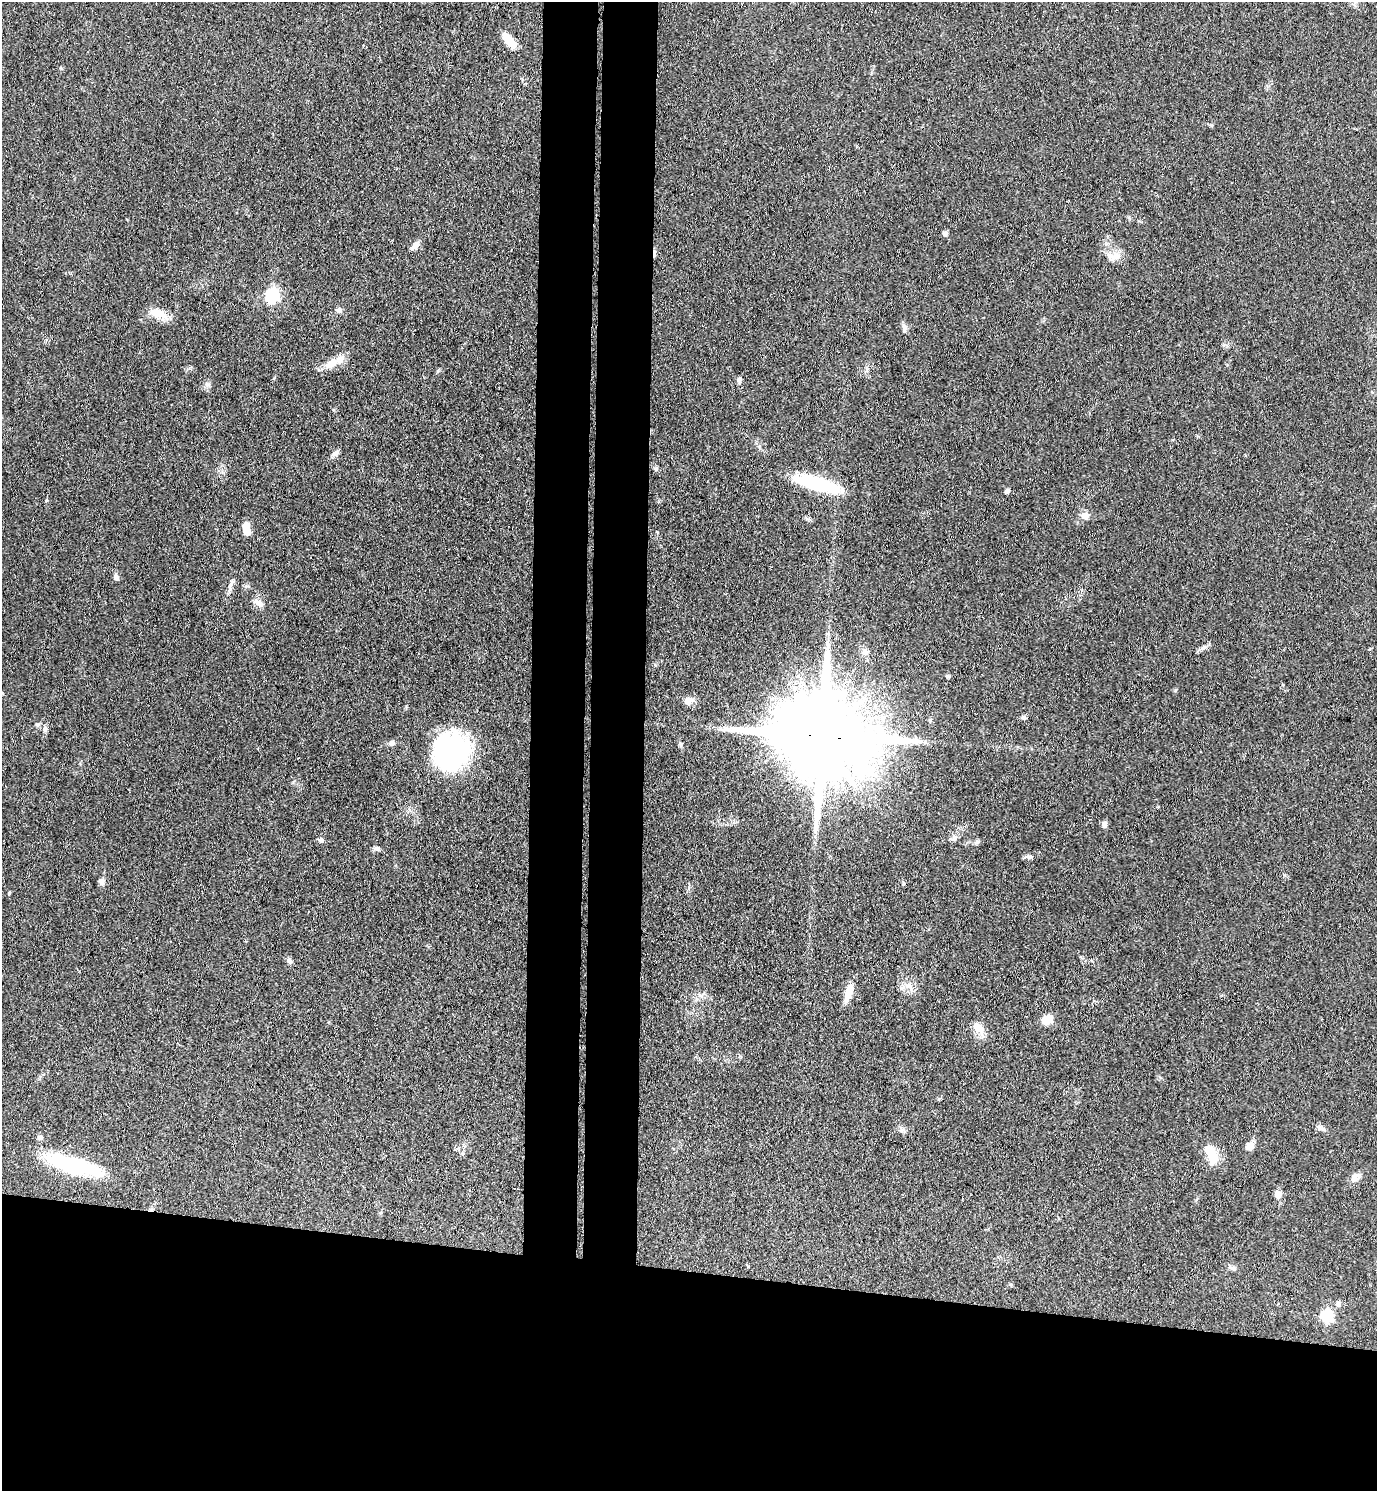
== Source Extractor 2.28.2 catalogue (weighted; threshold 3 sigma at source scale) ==
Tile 8 of 3 x 3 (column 2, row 3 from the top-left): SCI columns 1643-3017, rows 7-1495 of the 4553 x 4479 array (HDU 1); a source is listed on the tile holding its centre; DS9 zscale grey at full resolution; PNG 1379 x 1493 px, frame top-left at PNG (2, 2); no overlay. Shown black and unused: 21% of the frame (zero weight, under 3 of 4 exposures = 5% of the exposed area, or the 3 px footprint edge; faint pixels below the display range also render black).
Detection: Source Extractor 2.28.2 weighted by HDU 2 'WHT'; one run over the whole footprint, this tile lists its part. Background 0.14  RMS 0.0073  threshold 0.0327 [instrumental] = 3 sigma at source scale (4.5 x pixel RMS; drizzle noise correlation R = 1.50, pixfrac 1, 0.05/0.05 arcsec/px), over >= 5 px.
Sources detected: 58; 3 inside a brighter object's white glare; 1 cosmic-ray / hot-pixel residue — not listed; the other 54 listed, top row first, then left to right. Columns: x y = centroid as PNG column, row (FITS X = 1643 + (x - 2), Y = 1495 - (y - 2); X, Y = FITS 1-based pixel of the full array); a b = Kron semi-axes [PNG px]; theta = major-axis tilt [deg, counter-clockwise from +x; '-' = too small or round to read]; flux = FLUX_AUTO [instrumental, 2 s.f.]
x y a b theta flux
509 40 18 8 -49 12
945 234 7 6 - 2.1
415 245 12 6 45 4.9
1114 257 21 11 8 7.3
272 295 7 6 - 120
339 310 9 6 -18 2
158 314 24 12 -24 10
905 328 12 6 -79 2.7
331 364 20 11 40 9.7
740 380 7 6 - 2
335 454 11 6 27 2.3
655 469 7 5 -23 1.5
818 484 54 14 -16 45
1007 491 6 5 - 1.9
46 501 5 3 - 0.62
1085 516 9 8 - 5.1
247 532 7 6 - 6.9
116 577 9 6 -80 2.6
232 582 15 6 54 2.9
258 603 15 7 -36 4
828 641 7 4 72 1.7
1201 649 7 4 20 1.7
864 651 7 4 71 1.9
948 677 6 4 -2 1
689 701 11 10 - 4.4
1024 717 7 6 - 1.6
45 729 9 4 90 1.8
822 735 29 21 -8 18000
920 741 11 4 -10 2.7
392 743 7 6 - 2.2
450 752 35 33 52 130
1104 824 8 7 - 2.3
954 837 9 6 -89 2.4
320 840 7 5 -6 1.8
977 842 6 5 - 1.3
377 849 7 6 - 1.9
1029 857 12 5 0 2.1
102 881 8 7 - 3.1
9 893 4 4 - 0.75
289 961 8 6 -58 2
849 991 19 8 73 11
1045 1020 12 10 -5 7.6
978 1028 18 10 -35 7.6
1321 1128 14 4 -17 2.4
40 1138 7 6 - 1.9
1249 1146 11 8 29 4.6
463 1154 5 3 - 1
1212 1155 23 12 -73 16
72 1165 60 17 -16 67
1354 1178 13 10 64 4.3
1278 1194 12 8 -82 3.8
1232 1268 9 6 -10 2.1
1338 1304 7 7 - 2.4
1327 1316 6 6 - 76
Overlapping masked pixels (flux is a lower limit): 2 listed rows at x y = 818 484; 822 735
Unlisted compact peaks at least as high as the median listed source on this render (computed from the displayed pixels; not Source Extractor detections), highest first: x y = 1175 690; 208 384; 293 782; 681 744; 1211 125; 930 720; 406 706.